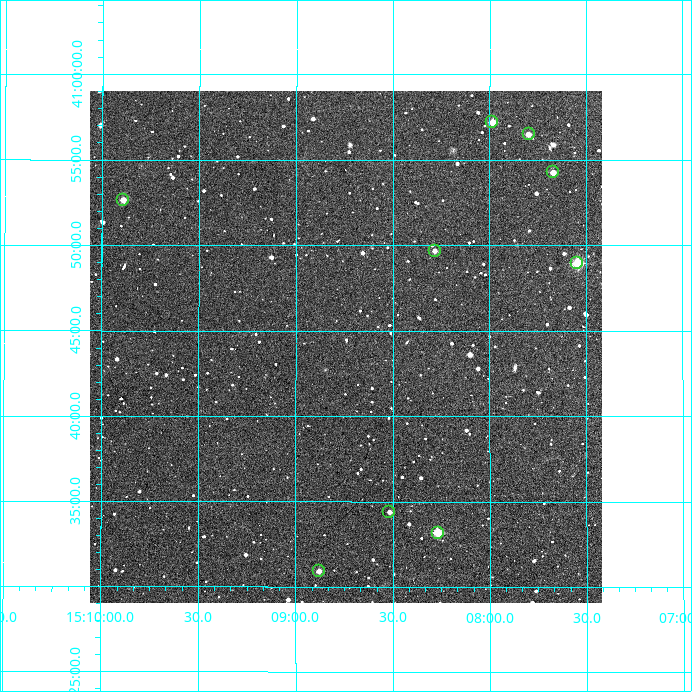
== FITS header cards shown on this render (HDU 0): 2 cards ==
NAXIS1  =                  512
NAXIS2  =                  512

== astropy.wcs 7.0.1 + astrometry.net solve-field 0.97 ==
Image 512 x 512 px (HDU 0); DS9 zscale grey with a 90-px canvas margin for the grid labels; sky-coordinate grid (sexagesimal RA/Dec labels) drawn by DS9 from the SOLVED WCS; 9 Tycho-2 reference stars matched to detected sources circled (green)
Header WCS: RA---TAN/DEC--TAN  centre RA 15:08:45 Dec +40:44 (227.19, +40.73 deg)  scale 3.52 arcsec/px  FOV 30.0' x 30.0'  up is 0 deg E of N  parity normal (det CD < 0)
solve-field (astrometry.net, Tycho-2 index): VERIFIED the header's WCS against the Tycho-2 star catalogue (verified at 2 index scales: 9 matches each, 0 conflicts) and refined it, rather than solving blind
Solved WCS: RA---TAN-SIP/DEC--TAN-SIP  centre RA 15:08:45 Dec +40:44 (227.19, +40.73 deg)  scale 3.52 arcsec/px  FOV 30.0' x 30.0'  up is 0 deg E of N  parity normal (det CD < 0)
The solver's refit moves the header's centre by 1.2 arcsec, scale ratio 1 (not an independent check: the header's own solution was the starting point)
Tycho-2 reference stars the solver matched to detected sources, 9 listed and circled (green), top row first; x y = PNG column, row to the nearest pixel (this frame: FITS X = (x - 90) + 1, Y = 512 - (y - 91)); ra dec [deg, ICRS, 3 dp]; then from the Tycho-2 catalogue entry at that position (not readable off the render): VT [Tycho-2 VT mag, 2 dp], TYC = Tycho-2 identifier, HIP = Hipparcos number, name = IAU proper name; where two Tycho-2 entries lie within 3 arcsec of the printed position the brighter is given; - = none
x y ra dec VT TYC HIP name
492 122 226.997 +40.953 10.71 3048-1373-1 - -
529 134 226.949 +40.941 11.85 3048-580-1 - -
553 172 226.917 +40.904 11.66 3048-658-1 - -
123 200 227.473 +40.878 11.66 3048-1132-1 - -
435 251 227.071 +40.828 12.77 3048-648-1 - -
577 263 226.886 +40.816 9.10 3048-702-1 74015 -
389 512 227.129 +40.573 12.32 3048-496-1 - -
438 533 227.067 +40.553 10.36 3048-1167-1 - -
319 571 227.220 +40.515 12.20 3048-505-1 - -